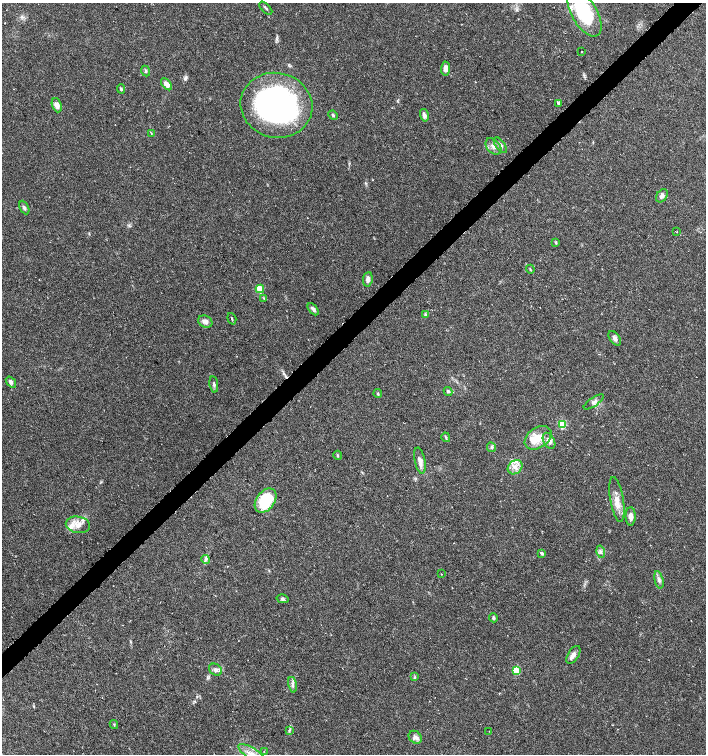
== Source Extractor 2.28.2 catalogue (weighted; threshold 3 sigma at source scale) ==
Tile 10 of 4 x 4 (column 2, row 3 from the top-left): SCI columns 1622-3029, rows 1505-3008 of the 5994 x 6024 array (HDU 1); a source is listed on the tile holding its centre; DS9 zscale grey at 2 x 2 block average (1 PNG px = mean of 2 x 2 image px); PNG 708 x 756 px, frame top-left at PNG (2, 3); each listed source drawn as its Kron ellipse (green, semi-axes under 4 px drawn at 4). Shown black and unused: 3% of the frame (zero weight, under 3 of 6 exposures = <1% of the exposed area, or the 3 px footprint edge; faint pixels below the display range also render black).
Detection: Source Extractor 2.28.2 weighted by HDU 2 'WHT'; one run over the whole footprint, this tile lists its part. Background 0.0356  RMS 0.0031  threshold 0.0128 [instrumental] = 3 sigma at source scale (4.09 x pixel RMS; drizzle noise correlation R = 1.36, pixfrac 0.8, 0.0396/0.0396 arcsec/px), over >= 5 px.
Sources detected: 68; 1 cosmic-ray / hot-pixel residue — neither listed nor drawn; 4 inside a brighter listed object's ellipse — not listed separately; the other 63 listed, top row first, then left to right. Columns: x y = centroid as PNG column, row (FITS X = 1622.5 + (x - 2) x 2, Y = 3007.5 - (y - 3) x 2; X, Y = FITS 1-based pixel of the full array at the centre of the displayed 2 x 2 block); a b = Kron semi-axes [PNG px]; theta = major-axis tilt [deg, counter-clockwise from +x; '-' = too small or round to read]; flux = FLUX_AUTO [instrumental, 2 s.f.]
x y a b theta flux
266 8 8 2 -45 1
585 13 26 12 -60 51
582 51 2 2 - 2
446 68 7 4 87 3.7
146 71 5 3 - 1.1
167 84 7 4 -50 4.2
121 89 5 3 - 0.96
558 103 3 3 - 1.9
57 105 7 4 -69 4.2
276 105 36 32 -15 190
333 115 5 3 - 1
424 115 6 4 -76 2.5
151 133 3 2 - 0.46
500 145 9 4 -54 2.6
493 146 9 6 -47 3.7
662 196 7 5 56 2.5
24 207 7 4 -64 1.4
677 231 2 2 - 0.36
556 242 4 3 - 0.72
530 269 4 2 - 0.63
368 279 7 5 83 2.9
260 289 4 3 - 11
264 298 3 2 - 0.42
313 309 7 3 -50 2.3
425 314 4 2 - 0.72
232 319 6 2 -72 0.77
205 322 7 6 - 3.2
615 338 8 5 -55 2.5
11 382 6 4 -53 1.7
214 384 8 3 -80 1.4
448 391 4 4 - 1.1
378 393 5 3 - 0.78
594 402 12 3 34 2.2
562 424 4 3 - 14
446 437 5 3 - 0.79
538 438 15 10 35 10
549 441 8 5 -62 3.2
492 447 5 3 - 1.1
338 455 5 3 - 0.78
420 461 13 5 -79 4
515 467 8 6 42 4.3
617 499 23 6 -80 8.1
266 500 13 9 53 34
631 516 9 5 90 4
78 525 12 8 -10 6.3
601 552 6 4 -75 1.8
542 553 4 3 - 1.2
206 559 4 2 - 1.1
441 574 2 2 - 0.27
659 580 9 3 -77 2
283 599 6 4 -15 1.2
493 618 4 3 - 1
573 655 10 5 59 3
215 670 7 5 -38 2.2
516 671 4 4 - 13
415 677 4 2 - 0.59
292 685 8 3 -78 2
114 724 4 2 - 0.61
289 730 4 2 - 0.8
489 731 2 2 - 0.25
415 737 7 6 - 3
264 751 3 2 - 0.34
252 754 15 5 -32 6.3
Isophote crosses this tile's border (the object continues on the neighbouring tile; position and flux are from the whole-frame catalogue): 1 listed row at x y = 252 754
Diffuse or blended objects may show on this block-average render without a row.